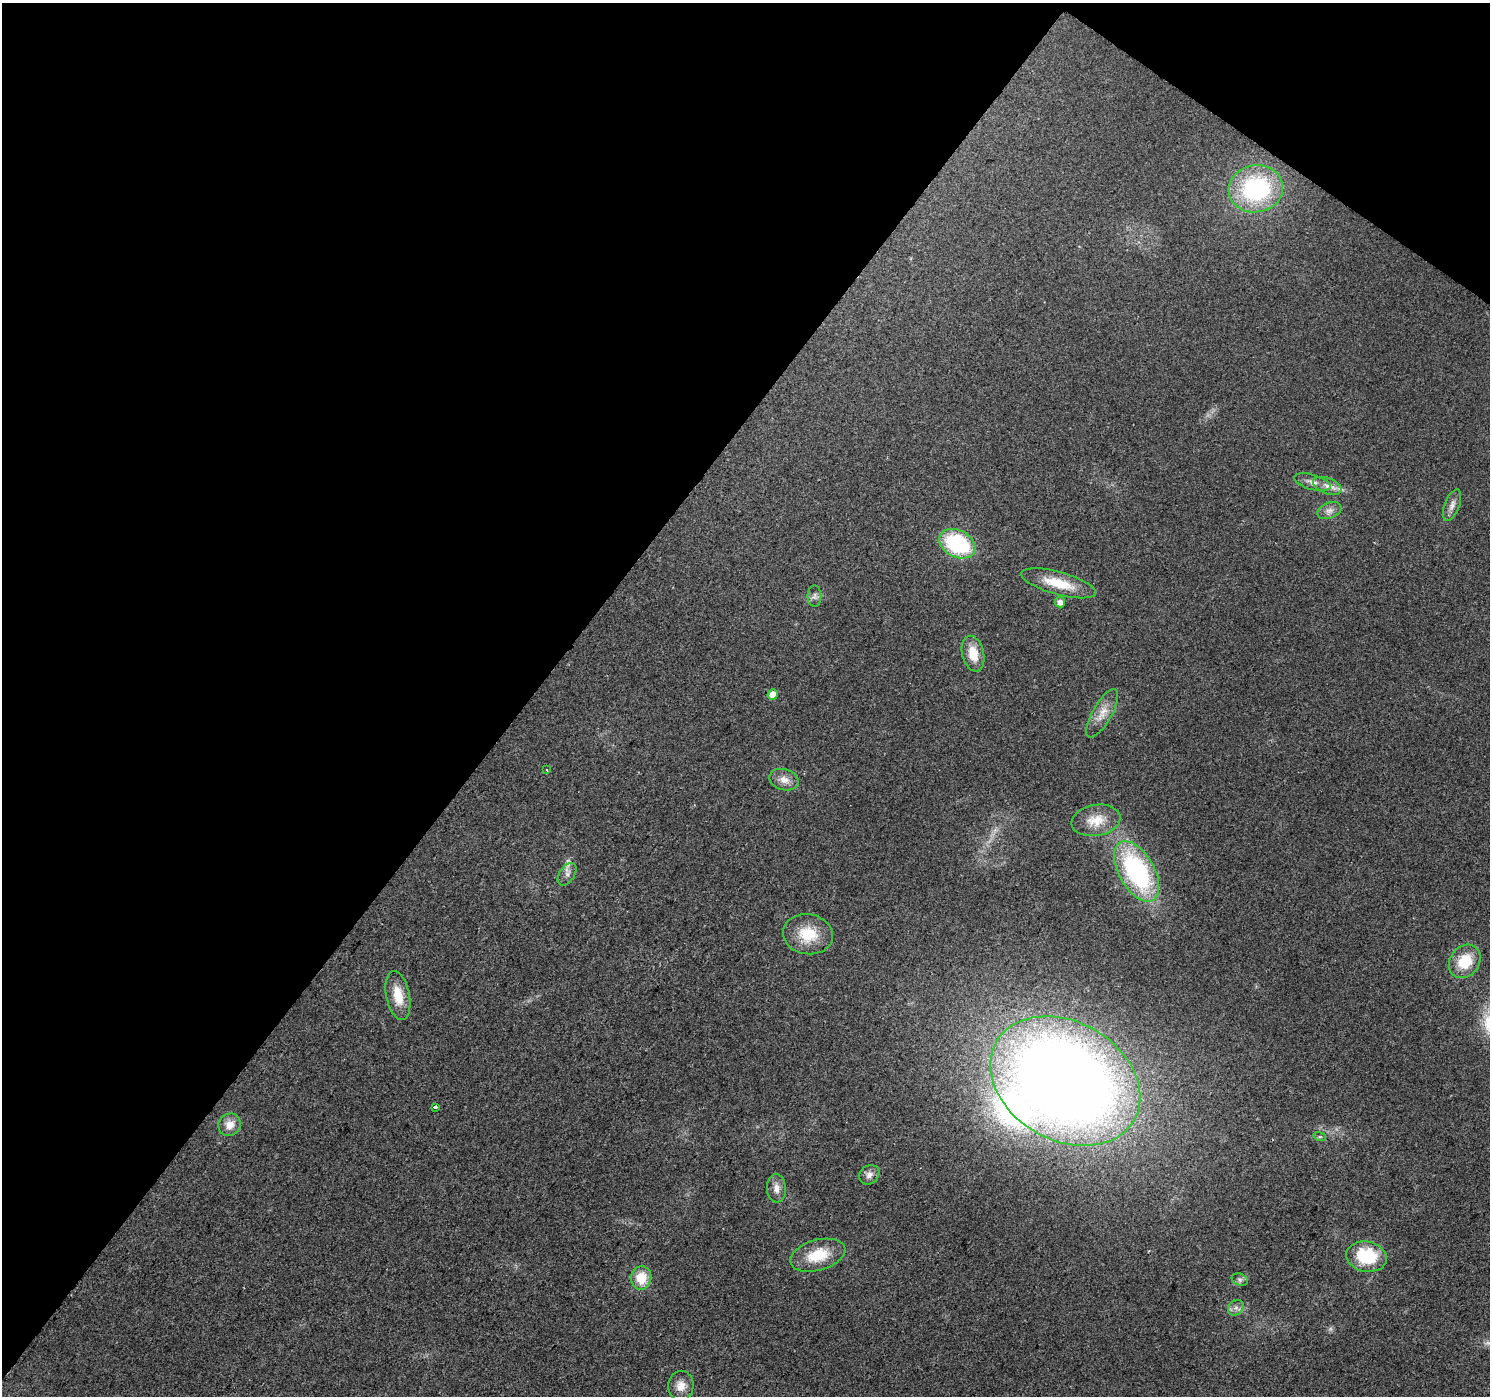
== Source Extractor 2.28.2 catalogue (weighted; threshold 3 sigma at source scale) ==
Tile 2 of 4 x 4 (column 2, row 1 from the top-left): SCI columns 1494-2981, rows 4428-5821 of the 5956 x 6001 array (HDU 1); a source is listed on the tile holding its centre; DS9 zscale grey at full resolution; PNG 1492 x 1398 px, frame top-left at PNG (2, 3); each listed source drawn as its Kron ellipse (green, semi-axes under 4 px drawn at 4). Shown black and unused: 39% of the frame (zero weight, under 2 of 3 exposures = <1% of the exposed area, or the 3 px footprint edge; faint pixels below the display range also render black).
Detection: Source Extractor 2.28.2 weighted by HDU 2 'WHT'; one run over the whole footprint, this tile lists its part. Background 0.0239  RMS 0.0061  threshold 0.0275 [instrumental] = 3 sigma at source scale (4.5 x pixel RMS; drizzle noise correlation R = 1.50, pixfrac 1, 0.0396/0.0396 arcsec/px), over >= 5 px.
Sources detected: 33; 1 inside a brighter listed object's ellipse — not listed separately; the other 32 listed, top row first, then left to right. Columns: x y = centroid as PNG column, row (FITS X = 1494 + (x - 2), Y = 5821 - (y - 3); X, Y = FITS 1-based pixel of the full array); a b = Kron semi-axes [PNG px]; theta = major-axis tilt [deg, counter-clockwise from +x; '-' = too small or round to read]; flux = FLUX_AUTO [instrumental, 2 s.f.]
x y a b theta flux
1256 189 27 23 11 77
1312 482 19 7 -16 4.4
1327 486 15 8 -21 5.1
1452 505 17 7 68 3.8
1329 511 13 7 20 3.5
957 544 19 13 -27 56
1059 583 39 11 -15 19
814 596 10 7 89 2.4
1060 602 5 5 - 3.8
973 654 18 11 -77 12
773 694 5 5 - 6.6
1102 713 27 9 60 8.6
547 770 3 3 - 0.58
784 780 15 10 -15 5.6
1096 820 25 15 10 13
1137 871 33 17 -60 96
567 874 12 7 57 3.2
808 934 25 20 -9 20
1465 961 18 14 53 19
398 995 25 11 -78 14
1065 1081 79 59 -30 970
435 1107 4 3 - 3.6
230 1125 12 11 - 6.7
1320 1137 6 4 -17 0.91
869 1175 11 9 40 3.5
776 1188 14 9 -86 4.5
818 1255 28 15 16 20
1367 1257 21 15 -11 36
641 1278 12 10 82 13
1240 1280 8 6 -18 1.7
1236 1308 8 7 - 2.6
681 1386 15 12 87 6.2